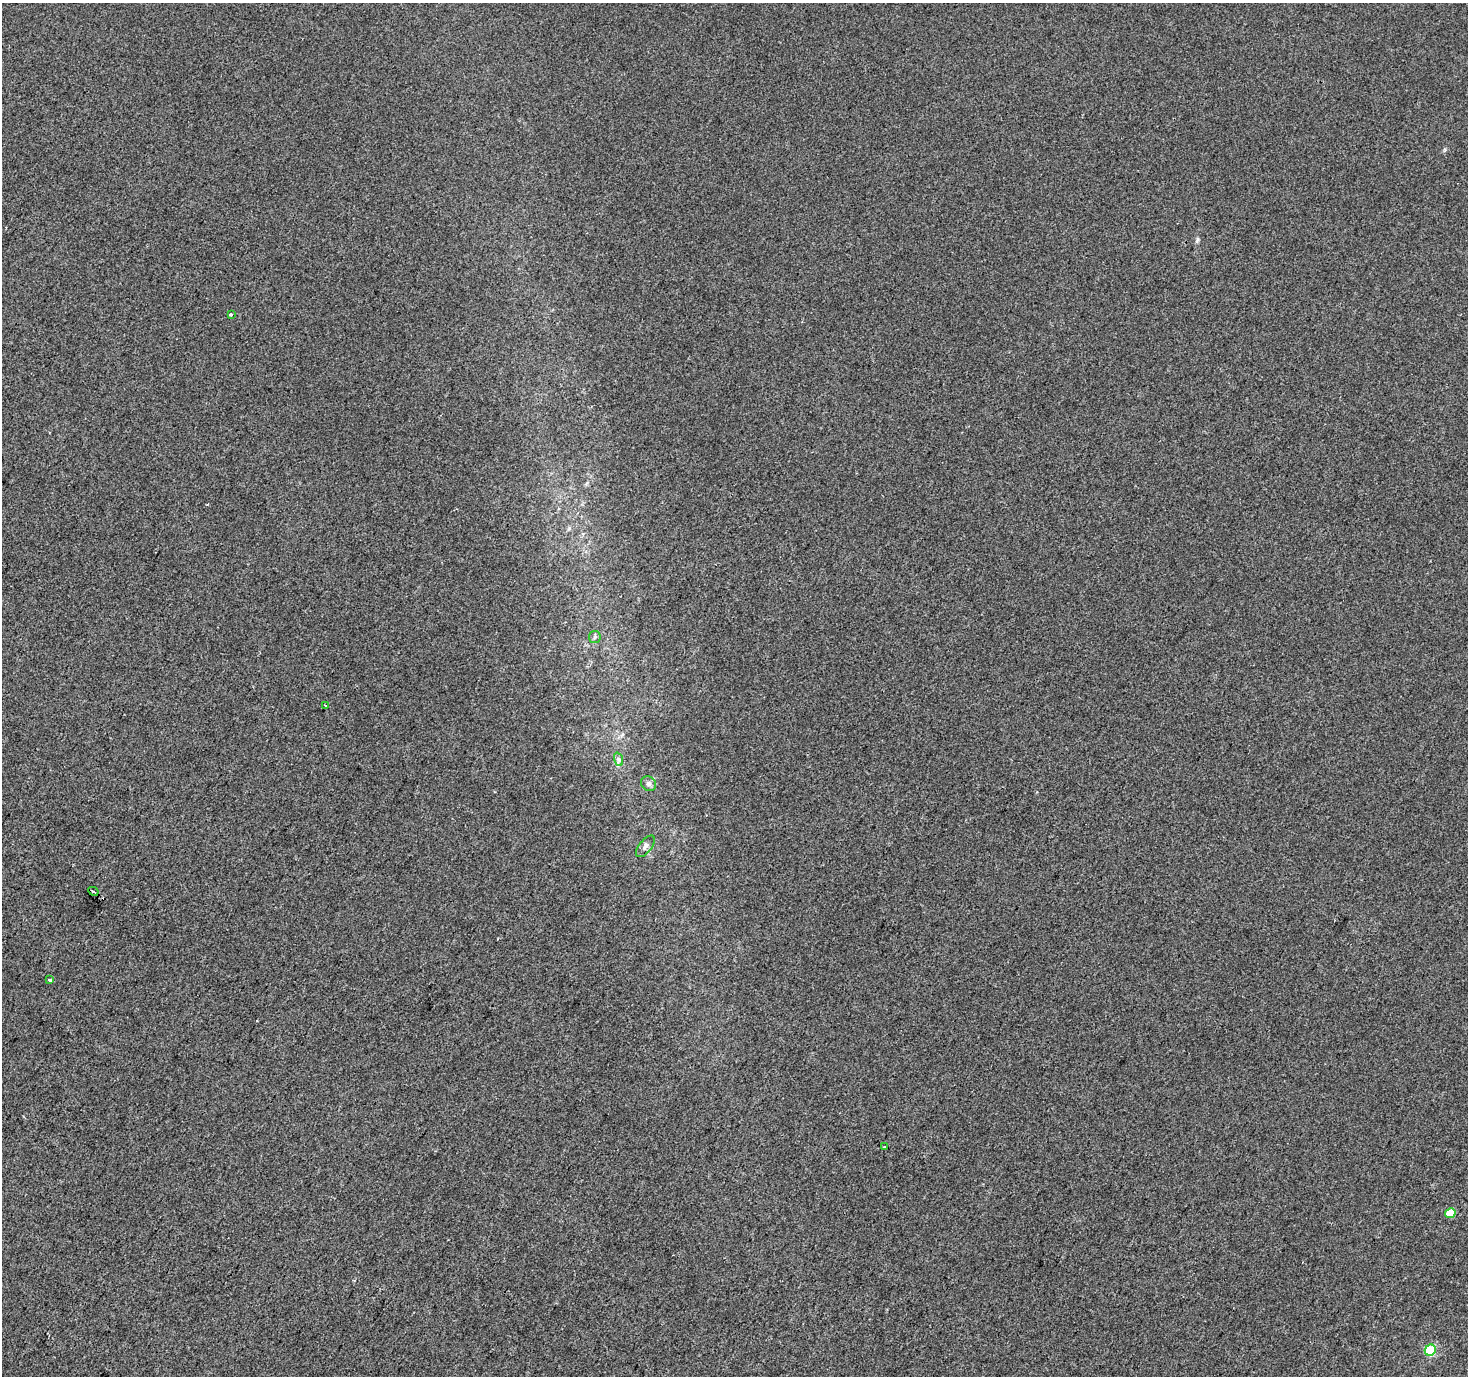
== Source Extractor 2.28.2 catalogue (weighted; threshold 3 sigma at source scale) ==
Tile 7 of 4 x 4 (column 3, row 2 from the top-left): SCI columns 2938-4403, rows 3004-4377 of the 5869 x 5942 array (HDU 1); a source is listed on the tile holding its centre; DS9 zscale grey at full resolution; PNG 1470 x 1378 px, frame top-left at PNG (2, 3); each listed source drawn as its Kron ellipse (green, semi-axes under 4 px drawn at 4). Shown black and unused: <1% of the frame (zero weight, under 2 of 3 exposures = <1% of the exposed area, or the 3 px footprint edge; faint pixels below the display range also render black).
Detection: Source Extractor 2.28.2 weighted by HDU 2 'WHT'; one run over the whole footprint, this tile lists its part. Background 0.00154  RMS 0.0057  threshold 0.0256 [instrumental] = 3 sigma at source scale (4.5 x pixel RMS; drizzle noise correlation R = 1.50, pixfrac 1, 0.0396/0.0396 arcsec/px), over >= 5 px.
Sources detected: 12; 1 cosmic-ray / hot-pixel residue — neither listed nor drawn; the other 11 listed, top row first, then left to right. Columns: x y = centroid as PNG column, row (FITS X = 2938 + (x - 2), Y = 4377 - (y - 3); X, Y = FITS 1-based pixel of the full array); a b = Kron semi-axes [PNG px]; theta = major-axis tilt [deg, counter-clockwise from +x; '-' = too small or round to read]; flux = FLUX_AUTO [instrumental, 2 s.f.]
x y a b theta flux
231 315 4 3 - 2.7
595 637 6 5 - 1.1
325 705 3 3 - 1.3
618 759 7 4 -71 1.2
648 784 8 7 - 1.9
645 846 13 6 51 2.3
93 891 5 2 - 0.9
49 980 3 3 - 1.8
884 1147 3 3 - 2.9
1450 1213 5 5 - 13
1430 1350 6 5 - 32
Unlisted compact peaks at least as high as the median listed source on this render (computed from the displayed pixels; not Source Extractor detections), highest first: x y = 1198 239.